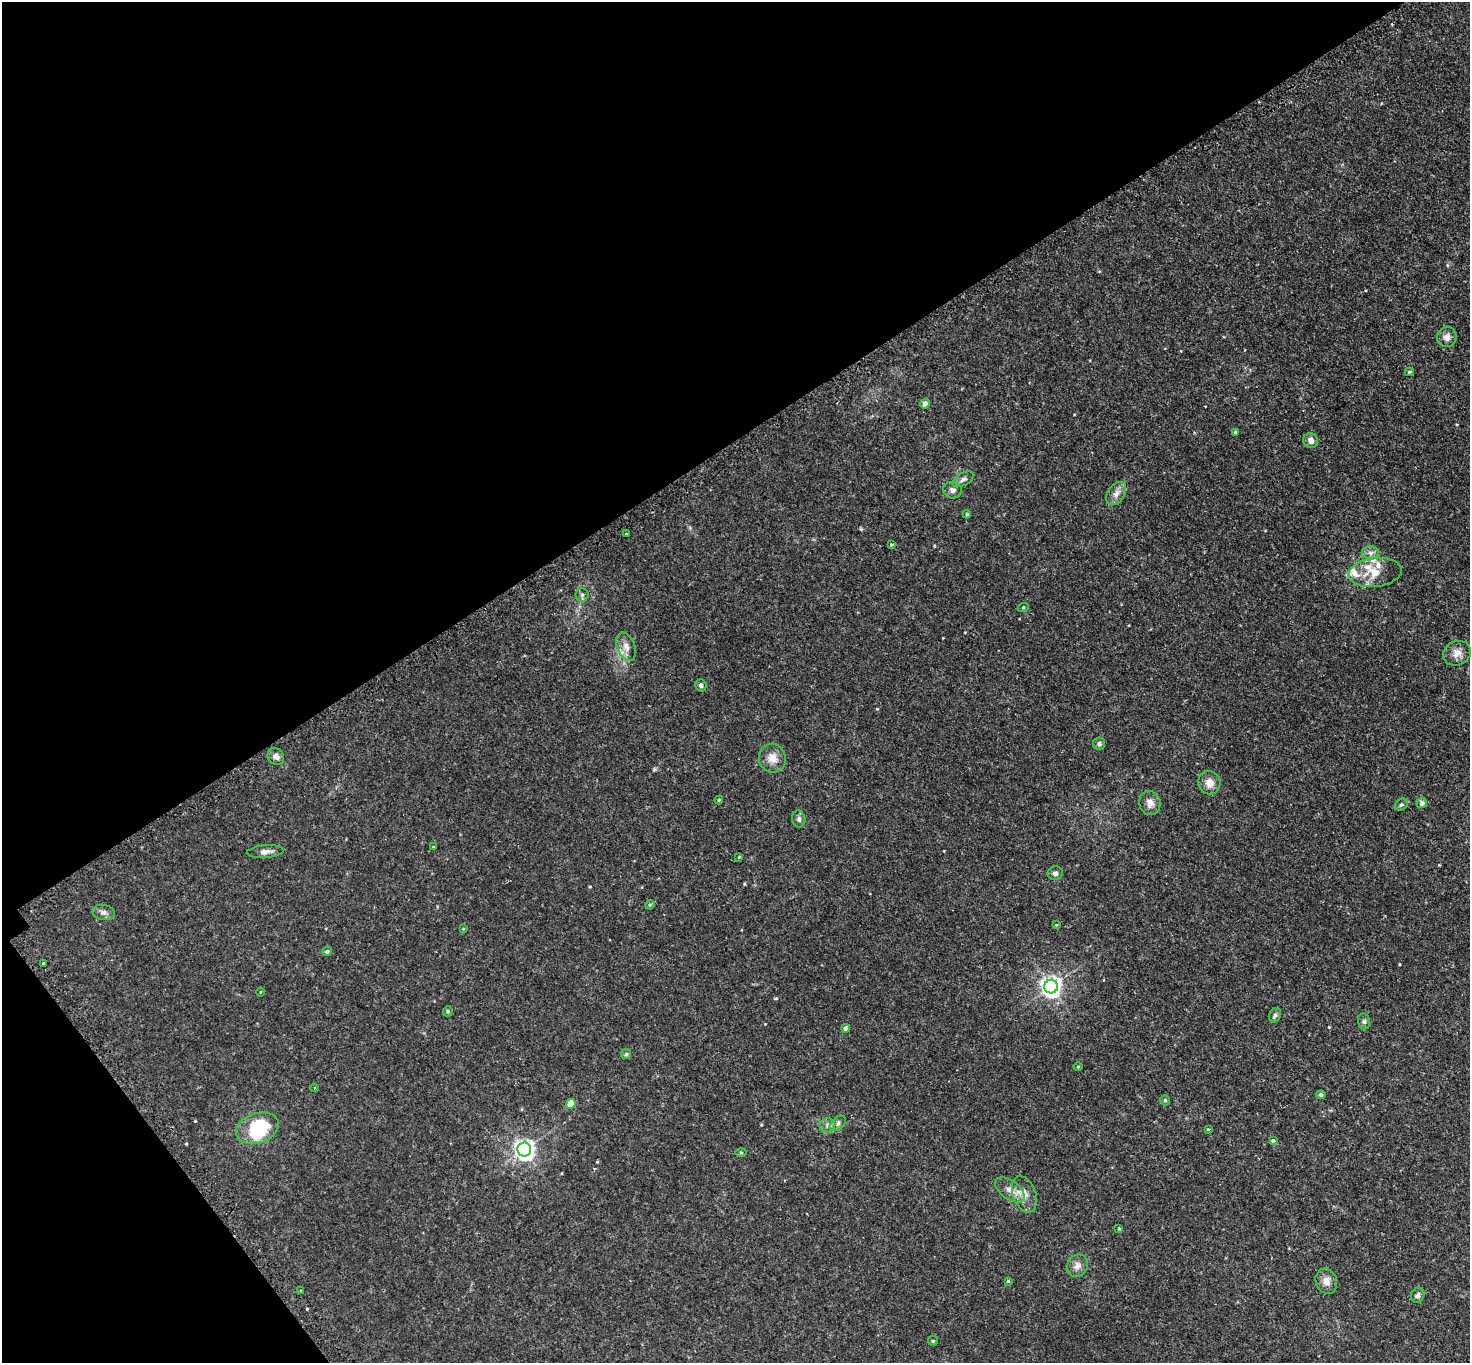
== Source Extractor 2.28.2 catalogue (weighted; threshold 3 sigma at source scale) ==
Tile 5 of 4 x 4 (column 1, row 2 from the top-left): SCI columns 42-1509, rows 3043-4403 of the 5953 x 5945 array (HDU 1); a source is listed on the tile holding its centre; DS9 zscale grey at full resolution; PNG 1472 x 1365 px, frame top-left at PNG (2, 2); each listed source drawn as its Kron ellipse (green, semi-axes under 4 px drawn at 4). Shown black and unused: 36% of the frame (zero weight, under 2 of 3 exposures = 3% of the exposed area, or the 3 px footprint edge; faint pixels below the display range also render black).
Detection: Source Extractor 2.28.2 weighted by HDU 2 'WHT'; one run over the whole footprint, this tile lists its part. Background 0.0589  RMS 0.005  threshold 0.0224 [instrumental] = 3 sigma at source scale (4.5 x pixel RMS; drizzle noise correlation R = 1.50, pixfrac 1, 0.05/0.05 arcsec/px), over >= 5 px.
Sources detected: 70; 1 inside a brighter object's white glare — neither listed nor drawn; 4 inside a brighter listed object's ellipse — not listed separately; the other 65 listed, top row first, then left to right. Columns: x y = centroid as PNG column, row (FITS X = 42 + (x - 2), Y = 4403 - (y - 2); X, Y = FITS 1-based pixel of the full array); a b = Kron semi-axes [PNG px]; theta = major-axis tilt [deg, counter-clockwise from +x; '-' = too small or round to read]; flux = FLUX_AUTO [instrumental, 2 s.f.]
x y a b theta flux
1447 337 10 9 - 2.9
1409 372 5 3 - 0.7
925 404 5 4 - 3.3
1235 432 4 4 - 0.62
1311 440 7 7 - 2.7
963 479 11 6 29 1.7
952 490 9 8 - 1.9
1116 494 13 8 55 3.2
967 514 4 3 - 0.48
626 534 3 3 - 0.59
891 544 3 3 - 0.68
1370 553 9 6 -1 2
1375 572 26 14 6 9.8
582 595 6 6 - 1
1023 608 5 3 - 0.42
626 647 15 9 -67 3.6
1457 653 14 12 26 4.1
701 685 6 5 - 1.2
1099 744 6 6 - 0.98
276 756 9 7 -48 2.1
772 758 14 13 - 5.2
1209 783 12 11 - 4.2
719 800 4 4 - 0.65
1150 803 12 10 -71 3.4
1422 803 5 5 - 2.1
1401 805 7 5 35 1
799 819 8 6 -80 1.4
433 847 4 4 - 0.49
265 852 18 6 4 2.6
739 857 3 2 - 0.44
1055 873 7 6 - 1.4
650 905 5 4 - 0.59
103 912 11 7 -10 2.1
1056 925 4 3 - 0.57
463 929 4 2 - 0.36
327 951 5 4 - 0.96
43 963 3 3 - 1
1051 987 7 7 - 240
260 992 5 3 - 0.43
448 1011 5 4 - 0.76
1275 1015 7 5 62 1.1
1364 1021 8 6 -77 1.2
846 1028 4 4 - 2.4
626 1054 5 5 - 0.82
1078 1067 4 4 - 0.47
314 1088 4 3 - 0.46
1321 1095 4 4 - 1.2
1165 1100 5 4 - 0.9
571 1104 5 4 - 8.3
838 1123 9 6 41 1.5
827 1125 8 7 - 1.7
257 1128 22 15 19 25
1208 1129 3 3 - 1.3
1273 1140 3 3 - 1.3
524 1150 7 7 - 240
741 1152 6 4 -2 0.55
1010 1190 17 9 -36 4.4
1024 1194 19 11 -69 5.3
1119 1229 4 3 - 0.57
1077 1266 11 10 - 2.9
1008 1281 3 3 - 1.2
1326 1281 13 10 -71 3.5
301 1291 3 2 - 0.51
1418 1295 7 6 - 1.5
933 1341 5 4 - 0.62